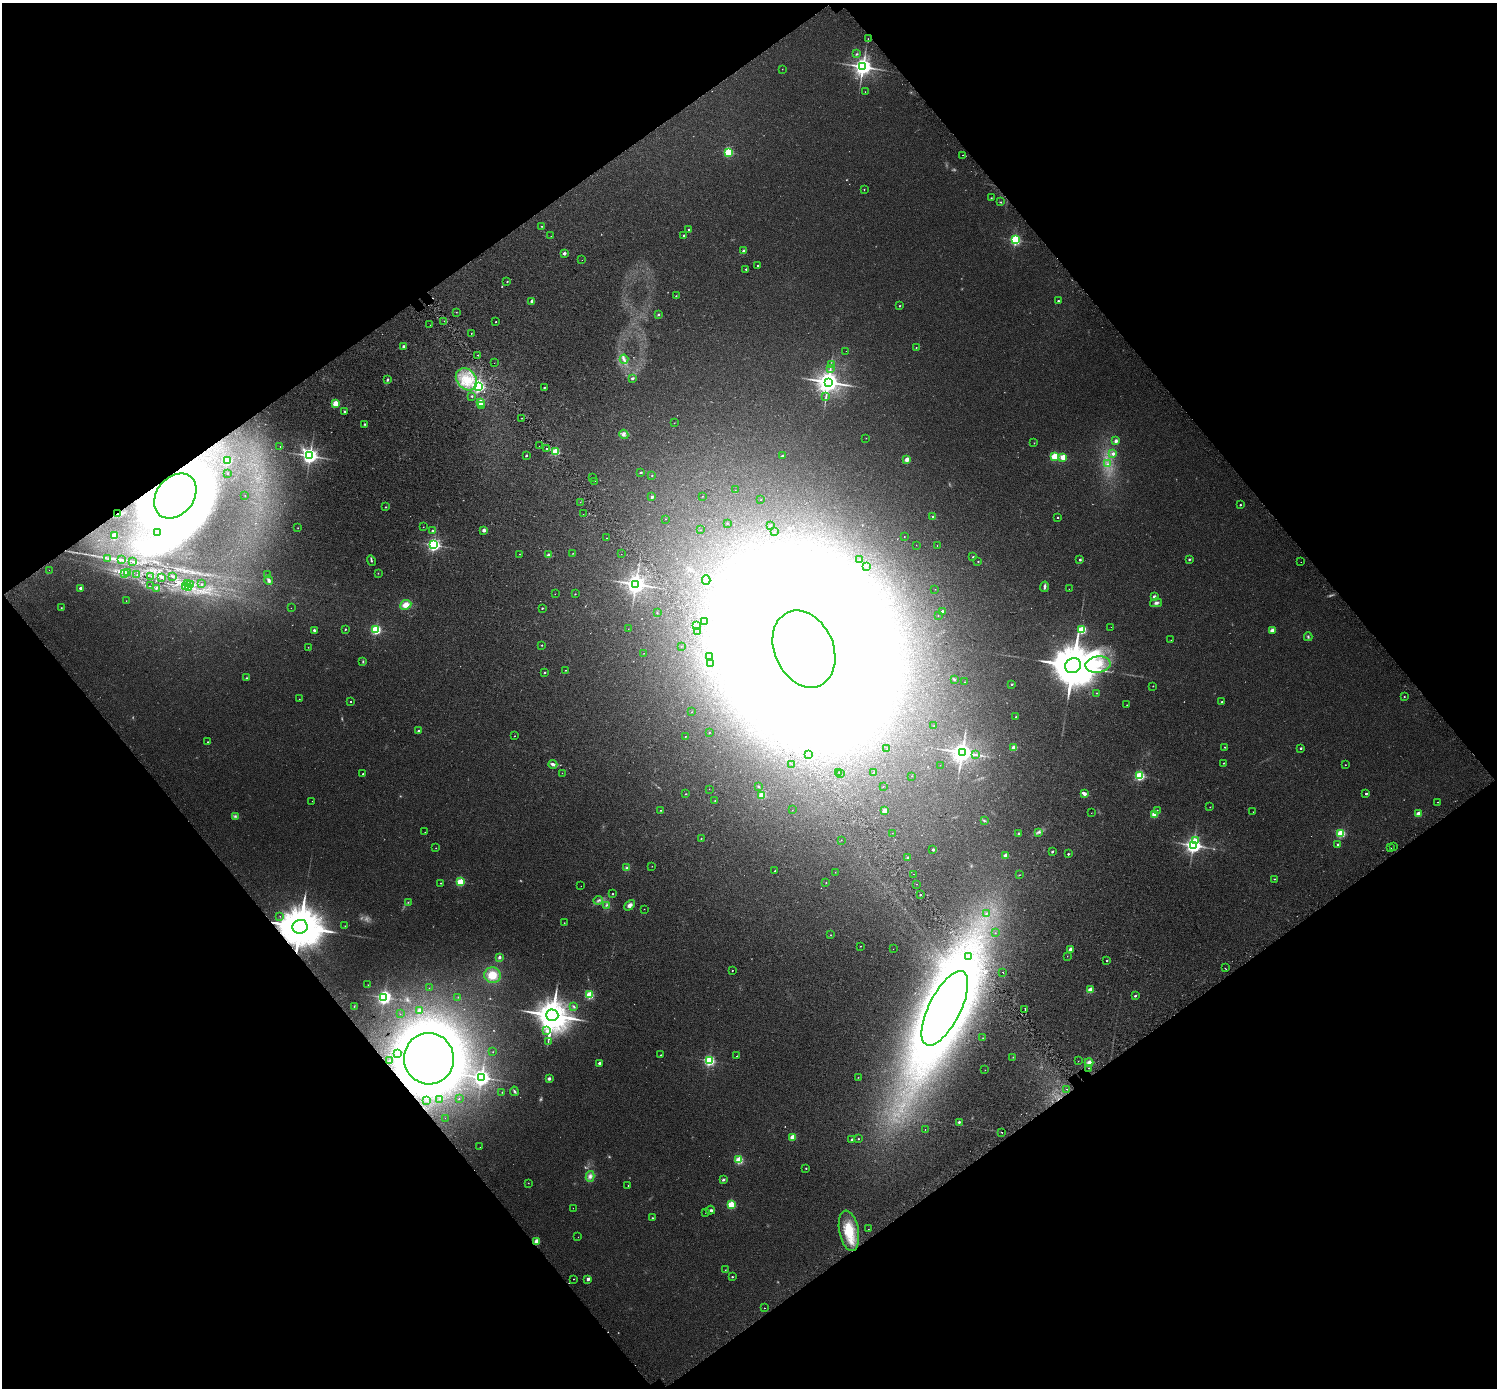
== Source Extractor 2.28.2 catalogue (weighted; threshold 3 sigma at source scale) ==
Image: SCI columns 62-6039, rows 223-5763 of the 6105 x 6047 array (HDU 1 of 3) = the unmasked area's bounding box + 8 px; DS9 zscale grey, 4 x 4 block average (1 PNG px = mean of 4 x 4 image px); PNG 1499 x 1390 px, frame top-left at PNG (2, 3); each listed source drawn as its Kron ellipse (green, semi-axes under 4 px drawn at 4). Shown black and unused: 49% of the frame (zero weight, under 2 of 3 exposures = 4% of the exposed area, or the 3 px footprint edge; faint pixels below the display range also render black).
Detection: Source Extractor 2.28.2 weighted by HDU 2 'WHT'. Background 0.0303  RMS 0.01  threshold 0.047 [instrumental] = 3 sigma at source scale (4.5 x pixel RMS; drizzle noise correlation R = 1.50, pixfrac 1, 0.0396/0.0396 arcsec/px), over >= 5 px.
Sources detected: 443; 42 too faint to see at this stretch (4 x 4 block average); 27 inside a brighter object's white glare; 6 cosmic-ray / hot-pixel residue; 1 long thin detection or spike segment (spike, bleed or trail) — neither listed nor drawn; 4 coinciding with a brighter row at this scale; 3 inside a brighter listed object's ellipse — not listed separately; the other 360 listed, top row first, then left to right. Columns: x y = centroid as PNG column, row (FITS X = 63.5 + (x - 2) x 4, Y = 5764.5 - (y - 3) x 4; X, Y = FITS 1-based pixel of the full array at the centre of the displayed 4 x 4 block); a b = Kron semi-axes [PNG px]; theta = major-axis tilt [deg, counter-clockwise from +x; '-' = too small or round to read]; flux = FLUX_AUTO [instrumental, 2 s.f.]
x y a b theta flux
868 39 2 2 - 1.8
856 54 3 2 - 5.2
863 67 3 3 - 4100
782 69 2 2 - 1.8
865 92 2 2 - 1.7
728 152 2 2 - 550
962 155 2 2 - 9.7
864 189 2 2 - 4.1
991 198 2 2 - 5.1
1001 202 2 2 - 2.7
542 226 2 2 - 3.3
689 230 2 2 - 23
684 235 2 2 - 15
551 236 2 2 - 2.2
1015 240 2 2 - 990
743 251 2 2 - 45
564 253 2 2 - 54
582 260 2 2 - 0.84
757 265 2 2 - 6.7
746 269 2 2 - 11
507 282 2 2 - 4.3
676 296 2 2 - 6.6
532 301 2 2 - 62
1058 301 2 2 - 12
899 306 2 2 - 5.5
456 312 2 2 - 1.9
658 315 3 3 - 6.4
444 321 2 2 - 9.5
496 322 2 2 - 3
430 325 2 2 - 0.99
471 334 2 2 - 3.8
403 346 2 2 - 28
916 348 2 2 - 3.9
846 351 2 2 - 0.98
478 355 2 2 - 4.5
624 359 4 2 - 14
494 363 2 2 - 3.2
831 364 2 2 - 2.1
830 368 2 2 - 3.6
632 378 2 2 - 28
466 379 12 9 -51 130
388 380 3 2 - 7.9
828 382 4 4 - 6200
478 386 2 2 - 1400
544 387 2 2 - 9.7
472 396 2 2 - 7
826 397 3 2 - 5.7
480 402 2 2 - 190
335 403 2 2 - 220
482 405 2 2 - 6
344 411 2 2 - 11
522 418 2 2 - 4.6
674 423 2 2 - 2.5
364 424 2 2 - 10
624 434 5 3 - 15
866 438 2 2 - 1.2
1116 441 2 2 - 62
1034 443 2 2 - 3.2
280 446 2 2 - 1.9
539 446 2 2 - 1.7
547 449 2 2 - 37
556 451 2 2 - 350
1113 454 2 2 - 32
526 455 2 2 - 18
310 456 3 3 - 3100
782 456 2 2 - 13
1054 456 2 2 - 390
1063 457 2 2 - 220
907 459 2 2 - 120
228 461 2 2 - 240
1108 464 2 2 - 3.5
641 472 2 2 - 15
227 473 2 2 - 3.2
652 475 2 2 - 4.9
592 477 2 2 - 6.3
595 481 2 2 - 5.7
735 490 2 2 - 3.2
175 496 25 18 51 6800
245 496 2 2 - 11
702 496 2 2 - 1.5
652 497 2 2 - 29
761 500 2 2 - 1.4
580 502 2 2 - 1.9
1240 505 2 2 - 8.9
386 507 2 2 - 3.6
118 514 3 2 - 9.4
583 514 2 2 - 1.1
933 517 2 2 - 26
1057 517 2 2 - 7.9
666 519 2 2 - 2.1
727 523 2 2 - 2.6
770 525 2 2 - 5.1
423 527 2 2 - 1.8
298 528 2 2 - 2.5
484 530 2 2 - 65
700 530 2 2 - 1.4
432 531 2 2 - 10
157 532 2 2 - 1.3
774 532 2 2 - 1.3
114 536 2 2 - 240
904 536 2 2 - 1.8
606 538 2 2 - 6.5
434 545 2 2 - 1700
916 545 2 2 - 1.3
937 545 2 2 - 1.5
573 553 2 2 - 2
519 554 2 2 - 2.5
621 554 2 2 - 1.5
549 555 2 2 - 57
973 557 2 2 - 13
108 559 2 2 - 3.2
859 559 2 2 - 1.6
1189 559 2 2 - 7.7
121 560 3 2 - 4.9
1080 560 2 2 - 19
132 561 3 2 - 2.4
371 561 5 2 - 6.1
978 561 2 2 - 4.2
1301 562 2 2 - 7
866 567 2 2 - 1.3
49 570 2 2 - 4
127 572 2 2 - 2.2
125 573 2 2 - 2.1
378 573 2 2 - 2
137 575 2 2 - 3
267 575 2 2 - 4.6
151 576 2 2 - 1.2
172 576 2 2 - 2.6
161 577 4 3 - 7.8
269 580 5 3 - 18
706 580 5 4 - 31
187 584 3 2 - 5.6
190 584 2 2 - 5.4
201 584 2 2 - 2.8
636 584 3 3 - 4500
150 586 2 2 - 1.7
185 587 2 2 - 5.1
188 587 3 2 - 3.8
1044 587 5 2 - 15
81 588 2 2 - 39
156 588 2 2 - 9
935 589 2 2 - 1.2
1069 589 2 2 - 1.3
555 594 2 2 - 1.1
575 594 2 2 - 4.1
1154 596 2 2 - 53
126 601 2 2 - 1.4
1156 603 6 3 12 16
406 605 6 5 - 52
61 608 2 2 - 2.7
291 608 2 2 - 1
542 608 2 2 - 6.4
942 611 2 2 - 18
657 613 2 2 - 3
938 615 2 2 - 1.2
705 622 2 2 - 5.9
697 625 2 2 - 3
1111 627 2 2 - 9.4
345 629 2 2 - 4.8
628 629 2 2 - 1.5
314 630 2 2 - 20
376 630 2 2 - 810
1082 630 2 2 - 490
1272 630 4 3 - 28
698 632 2 2 - 1.3
1308 637 4 2 - 7.3
1171 640 2 2 - 1.6
542 645 2 2 - 5.4
681 646 2 2 - 0.92
308 647 2 2 - 2.2
804 649 40 29 -66 29000
644 653 2 2 - 1.3
709 656 2 2 - 2.6
363 661 3 2 - 5.4
710 663 2 2 - 6
1098 664 12 8 9 120
1073 666 8 7 - 33000
565 670 2 2 - 2.9
545 672 2 2 - 12
246 678 3 2 - 4.5
954 680 3 2 - 5.2
965 682 2 2 - 1.7
1012 684 2 2 - 14
1153 686 2 2 - 3.1
1096 693 2 2 - 2.8
1404 696 2 2 - 4.5
299 699 2 2 - 2.2
351 701 2 2 - 4.2
1222 702 2 2 - 6.2
1127 705 2 2 - 2.3
692 712 2 2 - 2
1016 717 2 2 - 7.1
934 725 2 2 - 1.7
419 731 2 2 - 36
709 733 2 2 - 3.4
514 736 2 2 - 2.9
685 736 2 2 - 2.1
208 742 2 2 - 2.7
1225 747 2 2 - 3.9
1014 748 2 2 - 120
1300 748 2 2 - 16
887 749 2 2 - 1.5
962 752 3 3 - 5200
809 755 2 2 - 3.5
976 755 3 2 - 6
1224 763 2 2 - 2.8
553 764 4 2 - 24
792 764 2 2 - 0.85
940 765 2 2 - 0.93
1345 765 2 2 - 2.7
839 772 2 2 - 4.3
562 773 2 2 - 1.7
873 773 2 2 - 4
363 774 2 2 - 3.6
841 774 2 2 - 1.3
912 776 2 2 - 1
1139 776 2 2 - 830
758 786 2 2 - 4.9
883 786 2 2 - 1.2
709 789 2 2 - 0.9
685 794 2 2 - 2.5
1085 794 2 2 - 52
1366 794 2 2 - 15
762 795 2 2 - 260
312 801 2 2 - 1.1
715 801 2 2 - 3.1
1438 802 2 2 - 2.1
1210 807 2 2 - 3.2
661 810 2 2 - 3.5
792 810 2 2 - 1.1
1157 810 2 2 - 3.5
884 811 2 2 - 97
1253 812 2 2 - 1.5
1091 813 2 2 - 1.1
1154 814 2 2 - 230
1418 814 2 2 - 120
235 816 4 2 - 8.6
984 821 3 2 - 3.2
425 832 2 2 - 1.5
1039 832 3 2 - 8
892 833 2 2 - 0.99
1341 833 2 2 - 520
1018 834 3 2 - 5.7
701 838 2 2 - 3.2
841 840 2 2 - 1.7
1196 840 3 2 - 95
1193 845 3 3 - 3000
1338 845 2 2 - 24
1393 846 2 2 - 15
436 848 2 2 - 2.5
1391 848 2 2 - 1.4
933 850 2 2 - 24
1052 852 2 2 - 20
1068 854 2 2 - 9.7
1005 855 2 2 - 80
908 858 2 2 - 25
652 866 2 2 - 2.1
627 868 4 3 - 12
775 871 2 2 - 2.9
835 872 2 2 - 1.5
913 874 2 2 - 3.6
1020 875 2 2 - 2
1274 879 2 2 - 2.8
460 882 2 2 - 450
440 883 2 2 - 2.9
826 883 2 2 - 2.3
917 884 2 2 - 14
581 886 2 2 - 1
612 894 2 2 - 4.8
920 895 2 2 - 12
598 900 5 2 - 8.2
408 902 2 2 - 3.3
607 905 3 2 - 4.4
630 905 6 4 47 28
644 909 2 2 - 2
986 914 2 2 - 2.6
280 916 2 2 - 2.6
564 923 2 2 - 2.4
345 926 2 2 - 1.6
300 927 7 7 - 30000
995 933 2 2 - 1.2
830 935 2 2 - 3.1
860 946 2 2 - 2.4
893 949 2 2 - 0.89
1071 949 2 2 - 100
968 956 2 2 - 8
1067 956 2 2 - 1.5
499 957 2 2 - 46
1107 961 2 2 - 6.7
1225 968 2 2 - 6.6
732 970 2 2 - 3.4
1003 972 2 2 - 75
492 975 8 8 - 99
368 985 2 2 - 1.8
429 988 2 2 - 1.9
1090 990 2 2 - 150
589 995 2 2 - 430
1135 996 2 2 - 13
384 997 3 2 - 1500
458 997 2 2 - 2.6
354 1006 2 2 - 3.2
573 1006 3 2 - 4.4
945 1008 41 16 63 5200
1025 1009 2 2 - 15
419 1010 2 2 - 50
400 1014 2 2 - 1.5
552 1015 6 6 - 14000
547 1031 2 2 - 19
983 1038 2 2 - 1.9
548 1042 2 2 - 2.4
493 1052 2 2 - 3.1
397 1053 2 2 - 2.5
661 1055 2 2 - 6.3
736 1056 2 2 - 10
1013 1057 2 2 - 2.6
429 1059 26 25 - 9300
389 1060 2 2 - 3.4
709 1060 2 2 - 1100
1078 1061 2 2 - 1.3
1089 1062 4 3 - 25
599 1063 2 2 - 25
1089 1068 2 2 - 3.2
985 1070 2 2 - 2.4
482 1077 3 3 - 2700
858 1077 2 2 - 2.1
549 1079 2 2 - 50
1067 1089 2 2 - 5.9
514 1091 5 2 - 8.4
502 1092 2 2 - 2
440 1099 2 2 - 1.5
459 1099 2 2 - 1.9
427 1100 2 2 - 1.7
445 1118 2 2 - 1
959 1122 2 2 - 20
925 1129 2 2 - 4.3
1002 1132 2 2 - 21
793 1137 2 2 - 170
852 1139 2 2 - 11
858 1139 2 2 - 4.5
480 1147 2 2 - 10
739 1160 2 2 - 440
806 1168 2 2 - 6.3
590 1176 5 4 - 21
723 1180 2 2 - 14
528 1183 2 2 - 2
628 1185 2 2 - 2.9
731 1204 2 2 - 420
573 1208 2 2 - 1.5
710 1210 5 3 - 11
706 1213 2 2 - 6.7
652 1218 2 2 - 5.1
868 1229 2 2 - 6.1
849 1231 20 9 -79 190
578 1237 2 2 - 1.4
536 1241 2 2 - 150
725 1270 2 2 - 2.1
732 1277 2 2 - 7.6
573 1279 2 2 - 2.3
588 1279 2 2 - 50
764 1308 2 2 - 2.3
Overlapping masked pixels (flux is a lower limit): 5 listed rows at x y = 175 496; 118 514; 300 927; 429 1059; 536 1241
Diffuse or blended objects may show on this block-average render without a row.